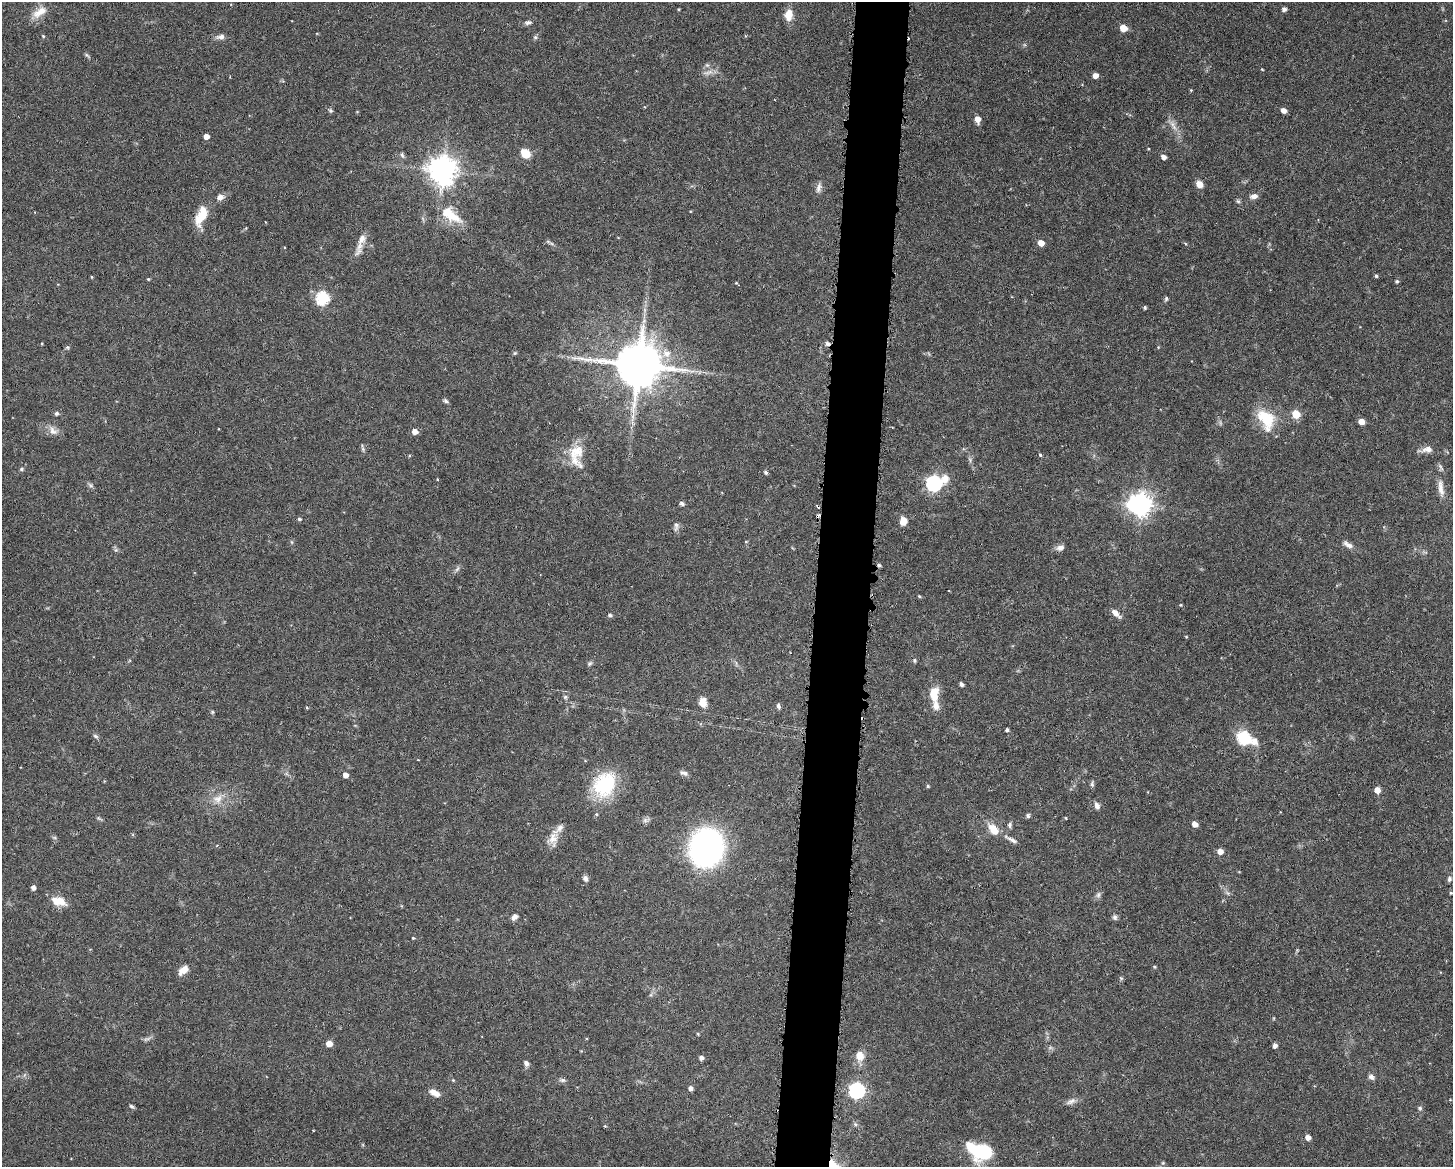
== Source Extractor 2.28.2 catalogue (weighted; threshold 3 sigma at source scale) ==
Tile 5 of 3 x 4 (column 2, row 2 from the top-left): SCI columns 1560-3010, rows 2332-3496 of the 4683 x 4661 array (HDU 1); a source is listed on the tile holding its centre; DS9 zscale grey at full resolution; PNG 1455 x 1169 px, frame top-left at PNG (2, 2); no overlay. Shown black and unused: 4% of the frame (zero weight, under 3 of 6 exposures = <1% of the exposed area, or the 3 px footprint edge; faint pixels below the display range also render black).
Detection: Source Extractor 2.28.2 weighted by HDU 2 'WHT'; one run over the whole footprint, this tile lists its part. Background 0.143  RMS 0.0038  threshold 0.0156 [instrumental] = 3 sigma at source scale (4.09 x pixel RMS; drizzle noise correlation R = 1.36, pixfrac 0.8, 0.05/0.05 arcsec/px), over >= 5 px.
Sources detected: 149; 1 too faint to see at this stretch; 5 cosmic-ray / hot-pixel residue — not listed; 4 inside a brighter listed object's ellipse — not listed separately; the other 139 listed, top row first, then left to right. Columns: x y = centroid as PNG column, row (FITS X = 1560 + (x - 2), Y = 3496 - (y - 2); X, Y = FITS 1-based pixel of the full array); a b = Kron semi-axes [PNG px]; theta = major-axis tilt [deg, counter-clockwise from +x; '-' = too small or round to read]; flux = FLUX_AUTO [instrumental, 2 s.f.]
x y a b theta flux
678 9 3 2 - 0.32
1284 9 4 4 - 1.3
40 12 23 10 34 4.4
789 15 12 8 86 4.6
528 22 11 6 13 1.1
1123 28 6 5 - 4.8
43 36 4 4 - 0.38
221 37 10 6 8 1.6
535 37 6 5 - 0.66
87 55 7 4 -44 0.57
1262 69 3 3 - 0.3
709 72 15 6 18 2
1095 75 5 4 - 2.5
1191 90 4 3 - 0.32
331 110 6 5 - 0.58
1283 110 5 4 - 2.2
977 119 6 5 - 3
1173 125 18 6 -59 2.6
206 136 4 4 - 2.8
525 153 7 6 - 8.4
402 155 8 5 -77 0.77
1163 157 4 4 - 1.8
442 170 9 9 - 490
1199 184 7 6 - 2.8
819 188 14 7 77 1.6
1254 196 9 6 10 1.7
220 197 9 6 15 1.9
1238 201 6 5 - 0.59
201 216 25 10 68 7.9
452 216 29 14 -34 8.6
548 241 6 4 -20 0.52
360 243 31 7 72 3.6
1041 243 5 4 - 3.7
1185 244 5 4 - 0.45
1376 276 4 4 - 0.51
92 277 4 3 - 0.31
148 279 4 4 - 0.39
1397 281 5 4 - 0.54
322 298 6 6 - 43
1166 299 6 5 - 0.6
1145 307 4 3 - 0.62
645 310 7 4 -72 0.79
515 353 5 5 - 0.45
666 353 13 11 -47 4.1
638 365 14 12 -8 1800
446 401 6 5 - 0.79
56 413 5 5 - 0.81
1296 414 5 5 - 10
633 416 7 4 72 1.1
1266 419 31 19 -62 12
1361 421 5 5 - 3.3
53 431 13 9 -47 2.5
415 431 5 5 - 2.7
363 449 6 5 - 0.64
1427 449 17 7 12 2.5
576 452 25 19 37 9.1
1040 455 4 4 - 0.42
21 469 6 4 24 0.53
766 472 5 4 - 0.72
945 479 11 8 73 3.4
934 483 7 7 - 84
90 485 9 4 -36 0.75
1441 488 26 7 -83 3.7
682 503 5 4 - 0.91
1141 504 8 8 - 280
299 519 4 4 - 0.57
903 521 8 7 - 3.7
676 526 12 6 81 1.2
1348 545 15 6 -31 1.8
1060 548 11 7 16 1.6
457 569 9 4 54 0.85
919 596 4 4 - 0.4
1181 605 4 3 - 0.33
1115 613 13 6 -42 2.1
610 615 5 5 - 0.84
1186 637 3 3 - 0.3
915 660 6 5 - 0.57
590 663 7 6 - 0.66
961 684 5 4 - 0.84
934 694 19 11 87 6.6
565 697 6 5 - 0.6
702 703 11 8 -85 3.4
778 706 7 5 -73 0.89
212 712 5 4 - 0.43
1007 730 3 3 - 0.78
95 736 7 5 -28 0.69
1244 738 10 6 -22 38
683 773 11 6 -15 1.2
345 775 4 4 - 2.2
1092 784 9 4 -87 0.73
604 785 32 25 58 22
928 786 5 4 - 0.48
1377 790 5 4 - 3.3
217 799 14 12 24 3.8
1097 806 9 6 -61 1.5
1028 816 6 5 - 0.66
98 818 6 5 - 0.54
1066 818 4 3 - 0.29
645 820 8 7 - 1.1
1195 824 5 4 - 2.5
1010 825 7 6 - 0.82
994 829 18 11 -48 4.9
552 839 17 12 62 3.9
1012 840 17 5 -29 1.6
706 848 30 26 80 110
1220 851 5 5 - 2.7
585 878 7 5 -65 1.2
1449 879 8 5 73 0.84
33 887 4 4 - 1.4
1451 893 4 3 - 0.37
1098 895 8 6 75 1
58 901 16 9 -16 5.7
514 917 8 6 50 1.4
1115 917 8 6 -75 0.88
413 938 4 3 - 0.36
1154 967 5 4 - 0.38
183 970 13 7 40 2.9
1121 978 5 5 - 0.46
698 1034 5 3 - 0.32
147 1039 13 3 20 0.85
329 1044 5 5 - 3.9
1275 1045 4 4 - 1.4
859 1056 11 9 -89 4
701 1058 5 4 - 1.4
526 1063 8 6 -63 1.2
1371 1077 8 6 -29 1.2
453 1080 5 4 - 0.4
562 1080 7 5 -19 0.85
690 1088 5 4 - 1.4
857 1090 7 7 - 90
434 1093 13 7 -29 2.6
1071 1101 15 6 24 1.7
132 1106 6 4 -38 0.66
1420 1108 6 6 - 0.67
855 1124 6 4 -46 0.64
605 1126 4 4 - 0.34
1308 1137 5 5 - 2.1
981 1152 22 13 -14 31
1163 1163 5 4 - 0.43